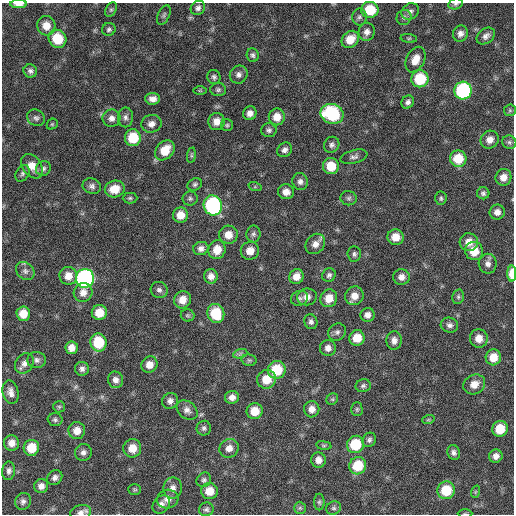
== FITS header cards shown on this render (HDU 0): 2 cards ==
NAXIS1  =                  512 / Axis length
NAXIS2  =                  512 / Axis length

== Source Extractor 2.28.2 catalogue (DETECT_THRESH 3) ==
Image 512 x 512 px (HDU 0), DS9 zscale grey, 1 PNG px = 1 image px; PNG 516 x 516 px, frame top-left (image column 1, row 512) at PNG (2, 3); each listed source drawn as its Kron ellipse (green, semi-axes under 4 px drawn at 4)
Background 109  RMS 11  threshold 33.9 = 3 sigma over >= 5 px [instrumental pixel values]
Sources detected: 165; all 165 listed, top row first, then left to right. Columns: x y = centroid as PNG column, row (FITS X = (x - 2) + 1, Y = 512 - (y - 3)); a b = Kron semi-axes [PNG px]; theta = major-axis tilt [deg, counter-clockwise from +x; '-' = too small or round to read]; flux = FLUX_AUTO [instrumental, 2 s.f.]
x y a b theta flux
19 4 8 4 0 4900
455 4 7 5 14 1600
198 8 7 6 - 2900
111 10 8 5 62 1500
370 10 8 8 - 22000
410 11 9 7 33 3000
164 15 10 5 65 1800
359 17 8 7 - 2300
404 17 8 7 - 2300
46 26 10 9 - 8400
109 29 7 6 - 2000
367 32 9 8 - 4100
460 34 8 7 - 3900
486 36 10 7 37 3700
409 38 8 4 -7 1300
57 39 9 8 - 21000
350 39 9 7 44 10000
253 55 7 6 - 1900
415 60 13 9 64 8800
30 71 7 6 - 2500
239 75 9 8 - 3300
214 77 7 6 - 2000
420 79 8 8 - 30000
218 90 8 6 2 1800
200 91 7 4 0 940
463 91 9 8 - 91000
153 99 7 6 - 4300
408 102 7 6 - 2600
510 110 6 5 - 1200
250 113 7 6 - 4200
332 114 12 9 -19 60000
125 117 10 7 88 3000
277 117 8 8 - 8800
36 118 9 8 - 2600
111 118 9 9 - 4000
216 121 8 8 - 6200
52 124 6 5 - 1100
151 124 10 9 - 4500
227 125 6 6 - 1300
269 130 7 7 - 2200
133 138 8 8 - 24000
490 140 9 8 - 5800
509 142 7 6 - 1700
332 145 8 7 - 2600
165 150 11 8 48 15000
285 150 8 7 - 3100
191 155 8 4 82 1200
354 157 14 6 15 3000
458 159 8 8 - 17000
32 166 13 9 -56 9400
331 166 8 8 - 16000
43 168 8 7 - 2300
23 173 9 6 58 2200
503 177 8 8 - 6300
300 182 8 7 - 3400
195 184 8 5 27 1700
92 186 9 7 -19 3000
255 187 7 4 -18 1000
115 189 10 8 13 12000
286 192 8 7 - 5500
483 193 6 6 - 1900
130 198 7 5 0 1500
190 198 7 7 - 1800
349 198 8 7 - 2100
441 198 7 6 - 1500
213 205 10 9 - 120000
497 212 7 7 - 4400
180 215 7 7 - 9300
253 234 8 7 - 2300
228 235 9 9 - 8200
395 237 8 8 - 9000
469 242 9 9 - 7900
315 244 11 9 51 5700
201 248 7 6 - 3400
217 250 9 8 - 11000
250 251 9 9 - 7400
474 251 9 9 - 13000
354 254 7 6 - 2100
488 264 10 9 - 4000
25 271 10 8 -41 3400
512 273 8 4 89 12000
329 275 7 6 - 2100
68 276 9 9 - 8300
211 276 7 7 - 4500
296 276 7 7 - 6600
401 277 8 7 - 4400
85 278 9 9 - 190000
159 290 8 8 - 2600
83 293 10 9 - 5800
354 296 9 9 - 6800
307 297 10 8 8 4700
458 297 7 5 77 1600
299 298 9 7 21 2400
329 298 9 8 - 9200
182 300 9 8 - 8600
99 313 7 7 - 12000
23 314 7 6 - 10000
216 314 10 8 -73 26000
188 315 7 6 - 1300
367 315 7 7 - 4000
311 322 7 6 - 2300
449 325 9 7 -13 3000
337 332 9 8 - 2500
357 338 8 7 - 12000
479 338 9 9 - 8100
394 340 9 7 87 3700
98 343 9 8 - 28000
72 348 6 6 - 6100
328 348 8 8 - 4100
240 354 7 4 19 1700
493 357 8 7 - 11000
36 360 9 8 - 3100
249 360 7 5 -12 1600
24 363 11 8 57 4600
149 364 8 8 - 7200
82 369 7 7 - 2900
277 370 9 9 - 24000
266 379 9 9 - 13000
115 380 8 7 - 3900
474 384 11 9 28 7900
363 386 7 6 - 1900
11 392 12 8 -75 4800
232 397 7 6 - 4600
332 399 6 5 - 1400
170 401 8 7 - 3400
59 407 6 5 - 1300
312 409 8 7 - 5200
357 409 7 5 -90 1300
187 410 11 8 -39 4100
255 411 8 8 - 12000
55 420 7 6 - 1800
428 420 6 4 18 950
204 428 7 7 - 2200
500 429 8 7 - 15000
77 430 8 8 - 7500
369 440 7 6 - 2300
11 443 8 7 - 6200
355 444 9 8 - 26000
324 445 8 4 -8 1200
31 448 8 7 - 16000
132 448 9 9 - 9400
229 448 10 9 - 6000
83 452 8 8 - 3300
454 452 7 6 - 2700
496 456 7 6 - 3900
318 460 7 7 - 4700
358 466 9 8 - 22000
9 471 9 6 82 2800
55 477 8 6 43 3100
204 480 8 7 - 2100
41 486 7 7 - 4300
173 488 10 9 - 5100
134 489 6 5 - 1200
446 490 9 8 - 23000
209 491 8 8 - 10000
475 492 6 4 71 930
168 499 11 9 14 5700
23 501 8 7 - 2900
319 502 8 5 -90 1500
161 504 10 7 51 4000
300 508 6 6 - 1400
334 508 7 6 - 1800
206 509 7 6 - 2100
81 513 10 7 16 3900
465 514 7 3 0 890
At the frame edge (FLAGS 8, measured only in part): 5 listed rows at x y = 19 4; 455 4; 512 273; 81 513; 465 514